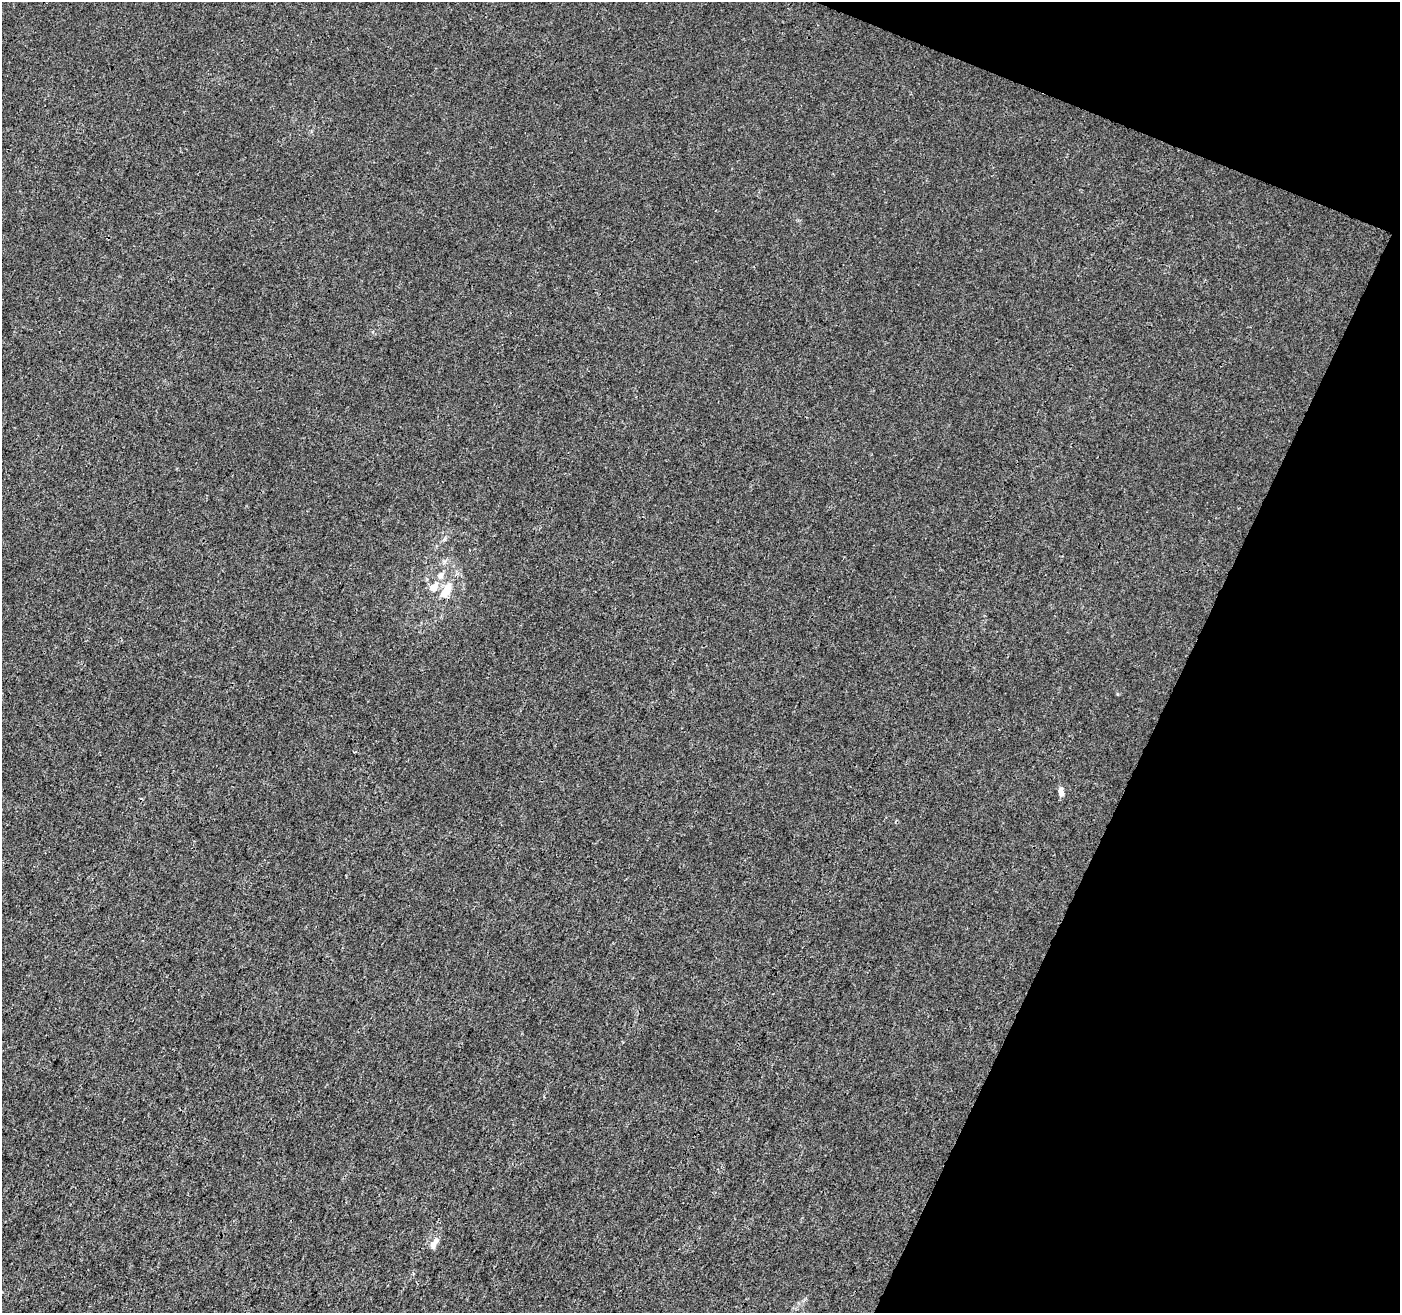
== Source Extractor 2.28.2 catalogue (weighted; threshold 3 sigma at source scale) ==
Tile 8 of 4 x 4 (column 4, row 2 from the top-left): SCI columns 4207-5604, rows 2898-4208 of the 5605 x 5730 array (HDU 1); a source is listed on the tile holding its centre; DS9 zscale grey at full resolution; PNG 1402 x 1315 px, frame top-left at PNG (2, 2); no overlay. Shown black and unused: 19% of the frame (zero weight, under 3 of 4 exposures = <1% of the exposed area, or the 3 px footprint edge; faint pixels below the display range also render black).
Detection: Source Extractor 2.28.2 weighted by HDU 2 'WHT'; one run over the whole footprint, this tile lists its part. Background 6.74e-04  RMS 0.0028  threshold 0.0126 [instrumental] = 3 sigma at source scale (4.5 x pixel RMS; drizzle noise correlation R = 1.50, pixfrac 1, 0.0396/0.0396 arcsec/px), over >= 5 px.
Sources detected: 7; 2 inside a brighter listed object's ellipse — not listed separately; the other 5 listed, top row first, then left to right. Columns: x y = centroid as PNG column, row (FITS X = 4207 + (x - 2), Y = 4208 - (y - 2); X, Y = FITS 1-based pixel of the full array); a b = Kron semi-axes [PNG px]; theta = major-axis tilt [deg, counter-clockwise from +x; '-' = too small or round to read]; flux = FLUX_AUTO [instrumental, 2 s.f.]
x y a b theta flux
440 575 9 8 - 1.4
435 586 12 7 80 1.5
445 591 21 10 60 4.6
1061 792 12 6 -80 1.2
433 1245 8 6 79 1.4